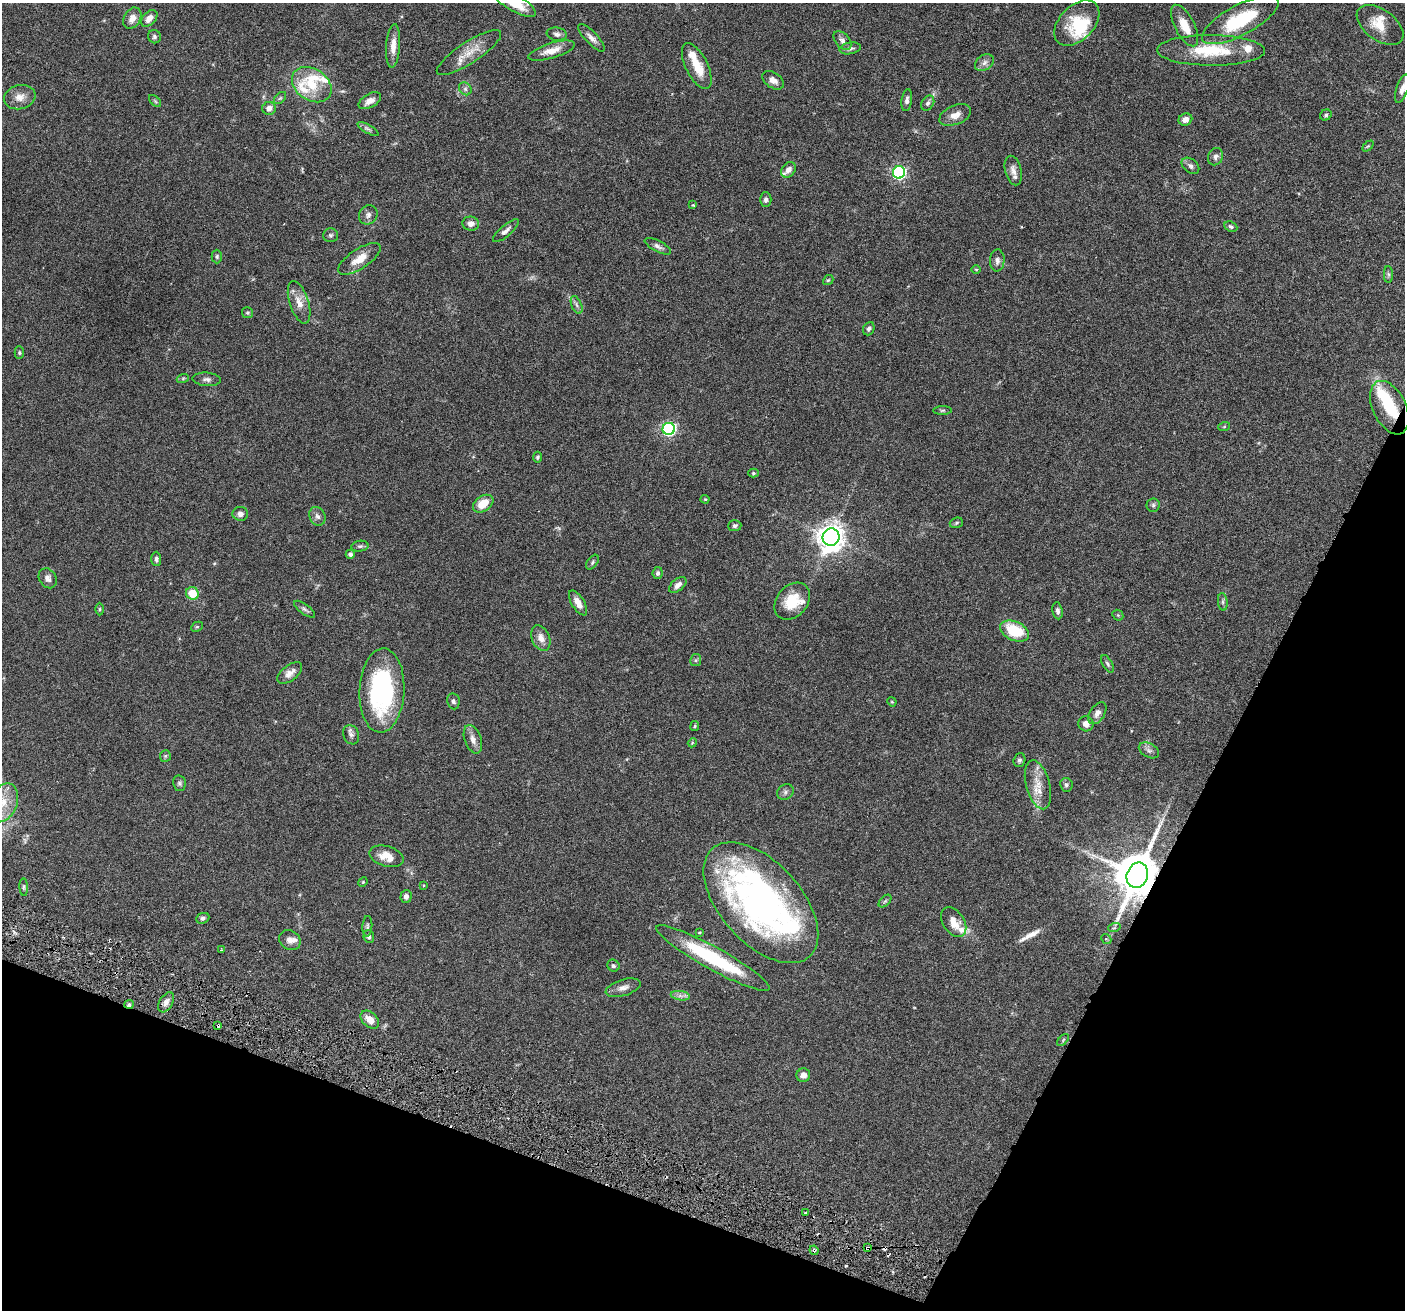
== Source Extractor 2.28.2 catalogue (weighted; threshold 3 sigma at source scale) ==
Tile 15 of 4 x 4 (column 3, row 4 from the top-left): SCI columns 2837-4239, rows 333-1640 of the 5669 x 5762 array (HDU 1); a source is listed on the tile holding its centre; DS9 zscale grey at full resolution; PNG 1407 x 1312 px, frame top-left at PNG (2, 3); each listed source drawn as its Kron ellipse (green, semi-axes under 4 px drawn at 4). Shown black and unused: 21% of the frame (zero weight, under 3 of 6 exposures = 3% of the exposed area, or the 3 px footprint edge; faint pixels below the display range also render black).
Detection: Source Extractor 2.28.2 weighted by HDU 2 'WHT'; one run over the whole footprint, this tile lists its part. Background 0.054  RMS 0.0031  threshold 0.0128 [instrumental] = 3 sigma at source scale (4.09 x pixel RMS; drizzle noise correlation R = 1.36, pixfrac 0.8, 0.05/0.05 arcsec/px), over >= 5 px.
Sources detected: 164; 2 inside a brighter object's white glare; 4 cosmic-ray / hot-pixel residue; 1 long thin detection or spike segment (spike, bleed or trail) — neither listed nor drawn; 15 inside a brighter listed object's ellipse — not listed separately; the other 142 listed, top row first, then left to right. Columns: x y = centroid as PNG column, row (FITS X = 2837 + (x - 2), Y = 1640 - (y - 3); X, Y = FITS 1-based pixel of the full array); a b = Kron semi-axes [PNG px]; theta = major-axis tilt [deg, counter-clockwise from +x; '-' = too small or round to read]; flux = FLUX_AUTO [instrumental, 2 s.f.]
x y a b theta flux
516 4 23 8 -29 6.1
132 18 11 8 59 2.2
149 18 10 6 47 2
1240 20 43 15 28 17
1077 23 27 17 45 10
1380 25 27 15 -36 5
1185 26 23 9 -63 4.7
557 34 10 6 -8 1
154 37 7 6 - 0.65
591 38 18 6 -46 1.7
842 41 11 7 -50 1.2
393 46 22 7 86 2.7
850 48 11 6 10 0.87
1211 50 54 15 -1 14
551 51 24 7 17 3.4
469 53 38 10 33 5
984 63 10 7 34 1.2
697 66 25 11 -63 5.6
773 80 12 7 -35 1.8
312 85 21 15 -34 7.5
465 89 7 5 -46 0.71
1402 89 15 6 72 1.7
20 97 16 12 16 2.7
280 98 7 4 44 0.51
907 100 11 5 82 0.99
155 101 7 4 -45 0.39
370 101 12 6 30 2.1
928 103 8 6 60 0.81
269 108 7 6 - 1.8
955 115 17 9 22 2.5
1326 115 6 5 - 0.54
1185 119 7 6 - 1.7
368 129 12 4 -29 0.72
1368 146 6 4 44 0.35
1216 157 9 7 65 1
1190 166 10 6 -38 0.97
788 170 8 6 51 1.6
1013 171 15 8 -75 1.9
899 172 6 6 - 54
766 200 7 6 - 0.78
693 205 3 3 - 0.43
368 215 10 9 - 1.2
471 224 8 7 - 1.5
1231 227 7 5 -24 0.65
506 231 16 5 41 1.3
330 235 7 7 - 0.63
658 246 14 5 -27 1.1
217 256 7 5 -90 0.53
359 259 24 10 33 4.2
997 260 11 7 86 1.2
976 269 5 3 - 0.25
1388 274 8 4 -89 0.59
828 280 6 4 41 0.36
299 302 22 9 -72 3.3
577 305 9 5 -67 0.78
247 313 5 5 - 0.42
869 329 7 5 68 0.67
19 353 6 4 -89 0.39
183 378 6 4 19 0.35
207 379 14 6 -4 1.1
1389 408 28 16 -64 10
942 410 9 4 1 0.47
1224 427 6 4 20 0.32
669 429 6 6 - 56
537 457 5 4 - 0.51
753 473 5 4 - 0.38
705 499 4 4 - 0.26
483 504 11 7 34 4.8
1153 505 7 6 - 0.64
240 514 8 7 - 1.1
317 516 9 7 -62 1.1
956 523 7 5 19 0.49
735 526 6 5 - 0.69
831 537 9 8 - 340
360 546 8 5 9 0.61
350 554 5 4 - 0.77
156 559 7 5 -88 0.69
592 562 8 5 55 0.61
658 573 6 5 - 0.65
48 578 11 8 -55 1.5
678 585 10 5 40 1.4
192 593 6 6 - 5.7
792 601 20 15 49 7.5
1223 602 9 4 -84 0.62
578 603 14 6 -58 2.3
100 609 6 4 89 0.37
305 609 12 5 -36 0.76
1057 611 8 5 -80 0.83
1118 615 6 5 - 0.36
197 627 6 4 28 0.37
1014 631 15 9 -24 12
541 638 13 9 -67 2.3
696 660 6 5 - 0.49
1108 664 9 5 -60 0.63
290 673 14 7 37 2.1
382 690 42 22 87 41
453 701 8 6 -80 0.7
892 702 5 3 - 0.26
1097 713 12 7 57 1.7
1086 724 8 7 - 1.8
695 726 5 4 - 0.3
351 735 10 7 -67 1.1
473 739 15 8 -71 1.9
692 743 4 3 - 0.24
1149 750 11 7 -28 1.1
165 756 6 5 - 0.5
1019 760 7 6 - 0.59
179 783 8 6 -80 0.62
1038 785 25 12 -75 4.5
1066 785 7 6 - 0.75
785 792 9 7 39 0.88
3 803 20 14 67 6.4
387 856 17 10 -16 4.2
1137 875 13 10 66 1300
363 882 5 4 - 0.3
423 885 3 2 - 0.24
24 887 9 4 -86 0.51
406 896 6 5 - 1.2
885 901 7 4 45 0.49
761 903 73 40 -48 120
203 918 7 5 24 0.72
954 922 16 10 -57 3.4
367 926 10 5 85 0.6
1114 928 6 4 18 0.41
699 933 3 3 - 0.4
369 936 6 5 - 0.76
1106 939 5 4 - 0.38
290 940 11 9 -31 1.5
221 950 3 3 - 0.26
713 958 64 11 -29 25
613 966 6 5 - 0.59
623 988 18 8 17 1.9
680 996 9 4 -8 1
166 1002 11 6 57 1.5
129 1004 5 4 - 0.65
370 1020 11 7 -44 2.8
218 1025 4 3 - 0.34
1063 1040 7 4 47 0.33
803 1075 7 6 - 1.7
806 1213 3 2 - 0.29
867 1248 4 3 - 0.54
814 1250 5 4 - 0.49
Overlapping masked pixels (flux is a lower limit): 6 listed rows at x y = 1389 408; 1137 875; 129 1004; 218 1025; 867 1248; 814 1250
Isophote crosses this tile's border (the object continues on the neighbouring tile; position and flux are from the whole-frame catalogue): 3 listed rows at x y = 516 4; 1402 89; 3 803